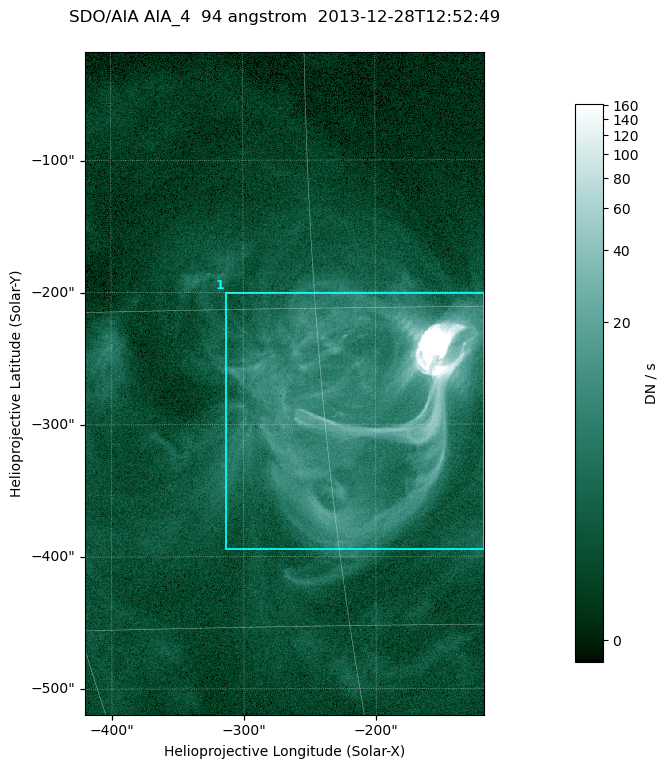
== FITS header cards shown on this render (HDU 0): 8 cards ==
TELESCOP= 'SDO/AIA '
INSTRUME= 'AIA_4   '
WAVELNTH=                   94
WAVEUNIT= 'angstrom'
DATE-OBS= '2013-12-28T12:52:49.12'
CTYPE1  = 'HPLN-TAN'
CTYPE2  = 'HPLT-TAN'
BUNIT   = 'DN / s  '

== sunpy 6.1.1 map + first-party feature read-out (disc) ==
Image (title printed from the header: SDO/AIA AIA_4  94 angstrom  2013-12-28T12:52:49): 503 x 835 px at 0.6 arcsec/px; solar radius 976 arcsec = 1626 px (partial field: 5.1% of the solar disc is inside the frame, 100% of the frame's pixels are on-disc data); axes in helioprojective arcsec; data unit DN / s (BUNIT, on the colour bar)
Orientation: roll -0.138 deg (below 1 deg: not rotated)
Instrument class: DISC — disc imager (sunpy class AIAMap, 94 A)
Bright regions (active regions / flare kernels): reference = the on-disc median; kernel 5 px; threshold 5 sigma = 6.74 DN / s over a disc level ~1.81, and >= 1.15x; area >= 420 px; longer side >= 6 px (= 3.6 arcsec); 1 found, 1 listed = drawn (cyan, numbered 1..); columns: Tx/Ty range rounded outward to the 2 arcsec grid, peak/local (2 s.f.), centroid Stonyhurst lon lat
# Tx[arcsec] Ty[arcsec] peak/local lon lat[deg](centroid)
1 -314..-116 -396..-200 1939 -13 -20